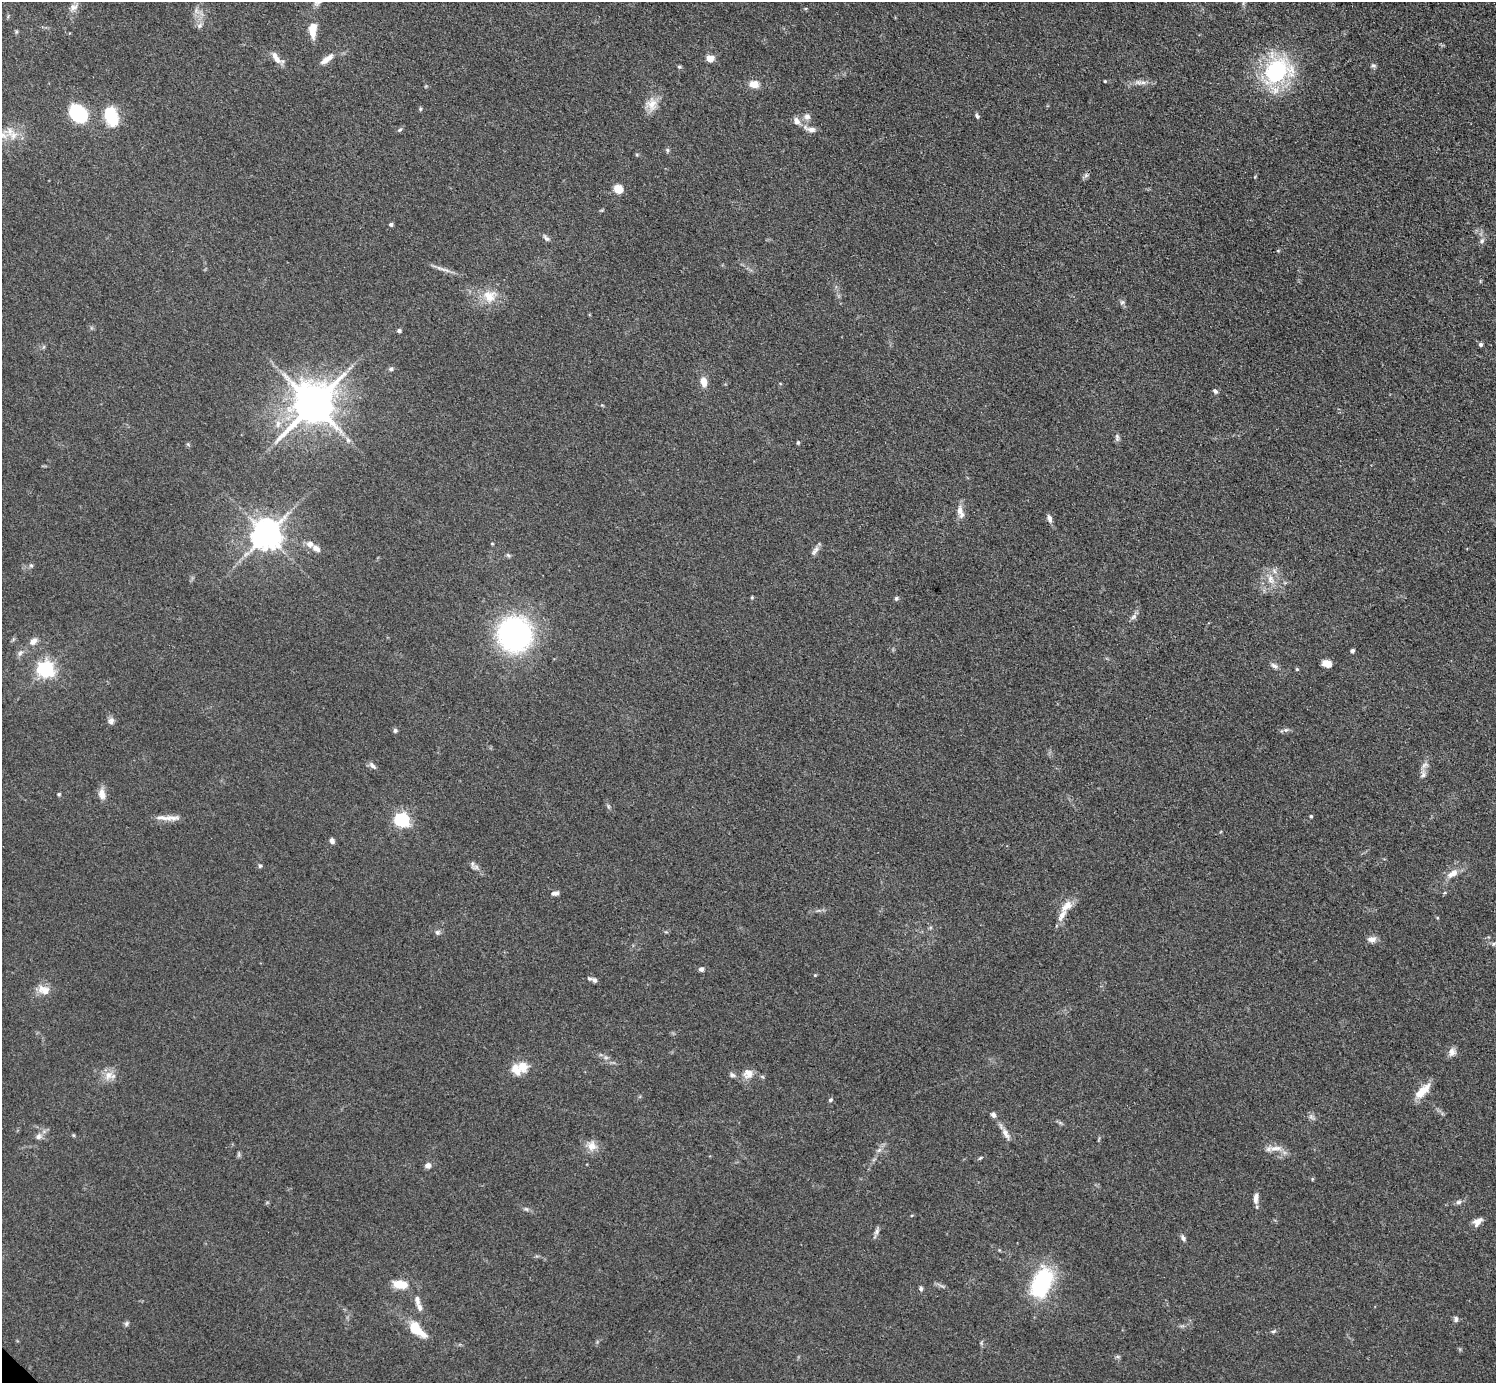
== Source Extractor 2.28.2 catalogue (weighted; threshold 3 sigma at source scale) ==
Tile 10 of 4 x 4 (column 2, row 3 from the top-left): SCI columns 1504-2997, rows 1545-2925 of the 5993 x 5993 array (HDU 1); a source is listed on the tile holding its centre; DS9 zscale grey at full resolution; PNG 1498 x 1385 px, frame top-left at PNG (2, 2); no overlay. Shown black and unused: <1% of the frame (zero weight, under 3 of 4 exposures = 1% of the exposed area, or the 3 px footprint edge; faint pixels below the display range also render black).
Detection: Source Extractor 2.28.2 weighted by HDU 2 'WHT'; one run over the whole footprint, this tile lists its part. Background 0.0995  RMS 0.0065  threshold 0.0292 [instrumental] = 3 sigma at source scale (4.5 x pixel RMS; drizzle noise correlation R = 1.50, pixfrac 1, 0.05/0.05 arcsec/px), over >= 5 px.
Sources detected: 131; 1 inside a brighter object's white glare — not listed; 8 inside a brighter listed object's ellipse — not listed separately; the other 122 listed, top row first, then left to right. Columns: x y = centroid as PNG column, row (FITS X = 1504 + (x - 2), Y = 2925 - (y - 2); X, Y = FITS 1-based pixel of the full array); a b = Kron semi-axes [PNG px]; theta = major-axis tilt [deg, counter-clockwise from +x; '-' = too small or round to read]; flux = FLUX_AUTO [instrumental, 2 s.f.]
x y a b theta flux
1243 2 9 4 81 1.4
317 3 11 6 30 2.2
74 7 12 9 25 3.8
196 11 10 6 -52 3.2
200 25 8 7 - 2.4
313 30 15 7 86 11
16 32 6 5 - 0.91
277 58 17 7 -48 6.1
710 58 6 6 - 7.1
327 59 20 7 38 5.6
1373 65 7 5 -33 1.4
679 67 6 4 -20 0.96
1276 71 26 20 29 82
1105 81 3 3 - 0.6
1139 82 12 7 -3 3.5
754 84 10 7 -4 7.3
652 104 17 15 89 8.5
420 109 5 4 - 0.91
75 113 15 11 87 38
111 116 19 12 -74 30
977 116 7 5 -61 1.3
807 117 10 9 - 3.3
796 121 11 8 -62 3.8
811 129 15 7 -9 3.8
400 130 7 5 23 1.1
13 135 14 11 71 7.7
667 150 6 5 - 1.1
618 189 8 7 - 11
391 224 4 4 - 1.5
546 238 11 5 -47 1.9
1482 241 8 7 - 2.1
1278 251 5 3 - 0.63
443 269 12 4 -9 2.4
489 296 20 18 16 13
1122 302 6 5 - 1.4
399 331 5 4 - 1.5
1480 344 5 5 - 1.3
391 369 6 6 - 1.4
704 382 12 7 -82 6
1215 391 7 5 -37 1.4
313 404 13 11 46 2600
1117 437 11 5 -81 1.8
348 440 9 5 -60 2.1
798 443 5 4 - 0.89
188 444 6 4 -55 0.87
960 511 15 9 84 4.6
1049 518 11 6 -77 2.6
266 534 9 8 - 1100
310 544 9 8 - 3.9
492 544 5 3 - 0.57
815 551 16 6 59 2.8
508 555 7 4 -44 1.1
31 565 6 5 - 1.2
1271 579 15 9 -67 7.2
752 597 5 4 - 0.78
896 598 6 5 - 1.2
1134 617 9 6 42 2.2
514 634 35 33 86 130
33 641 11 7 46 3.9
1352 651 4 4 - 2.1
20 653 8 6 29 2
1327 664 9 7 -16 5.8
1274 666 10 6 -26 2.3
46 669 6 6 - 240
1297 669 5 4 - 0.85
111 721 9 8 - 2.7
395 730 6 6 - 1.3
1286 730 7 5 19 1.7
1425 765 11 7 41 3
373 766 11 5 -45 2.3
1423 775 9 6 47 2.4
59 794 5 4 - 0.85
102 794 14 8 -82 5.3
608 806 6 4 -49 1.1
1311 816 4 3 - 0.78
171 818 26 7 -1 6.4
402 820 7 6 - 170
332 841 6 5 - 2.6
472 864 12 5 -86 1.9
260 866 5 5 - 1
1452 874 18 9 29 6.3
555 893 9 5 5 2.4
1066 906 19 10 42 7.2
437 932 7 6 - 1.8
1372 939 11 8 9 3.7
701 969 6 5 - 1.9
815 975 4 4 - 0.52
593 980 10 5 -23 2.4
44 990 17 11 -22 7.4
1452 1052 11 9 64 3.7
606 1058 7 4 -1 1.3
523 1066 11 10 - 9.8
748 1073 13 13 - 6.3
108 1075 14 10 44 6.4
732 1075 8 6 -33 1.6
1422 1091 21 9 44 11
830 1100 5 4 - 1.4
993 1115 7 6 - 1.8
1006 1133 18 7 -59 4.4
38 1136 8 7 - 2.7
592 1146 14 13 - 6.5
1276 1148 19 6 7 5.2
879 1150 8 5 45 2
239 1154 7 4 90 1.1
980 1158 7 3 35 0.94
428 1165 6 6 - 3.3
1312 1179 5 3 - 0.64
1256 1198 14 6 85 3.9
1458 1202 8 6 5 1.9
526 1209 6 5 - 1.3
1477 1222 12 8 41 4.6
877 1231 9 6 64 2.1
1183 1238 9 5 -59 1.9
1042 1283 34 19 65 61
398 1284 13 11 9 7.6
921 1288 6 5 - 1.6
417 1300 11 7 -77 3
1456 1319 7 6 - 1.7
126 1324 7 5 48 1.4
416 1329 22 10 -42 18
1273 1331 7 4 19 1.1
1118 1357 6 4 -18 1
Isophote crosses this tile's border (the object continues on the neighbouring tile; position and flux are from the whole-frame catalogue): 2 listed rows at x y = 1243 2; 317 3